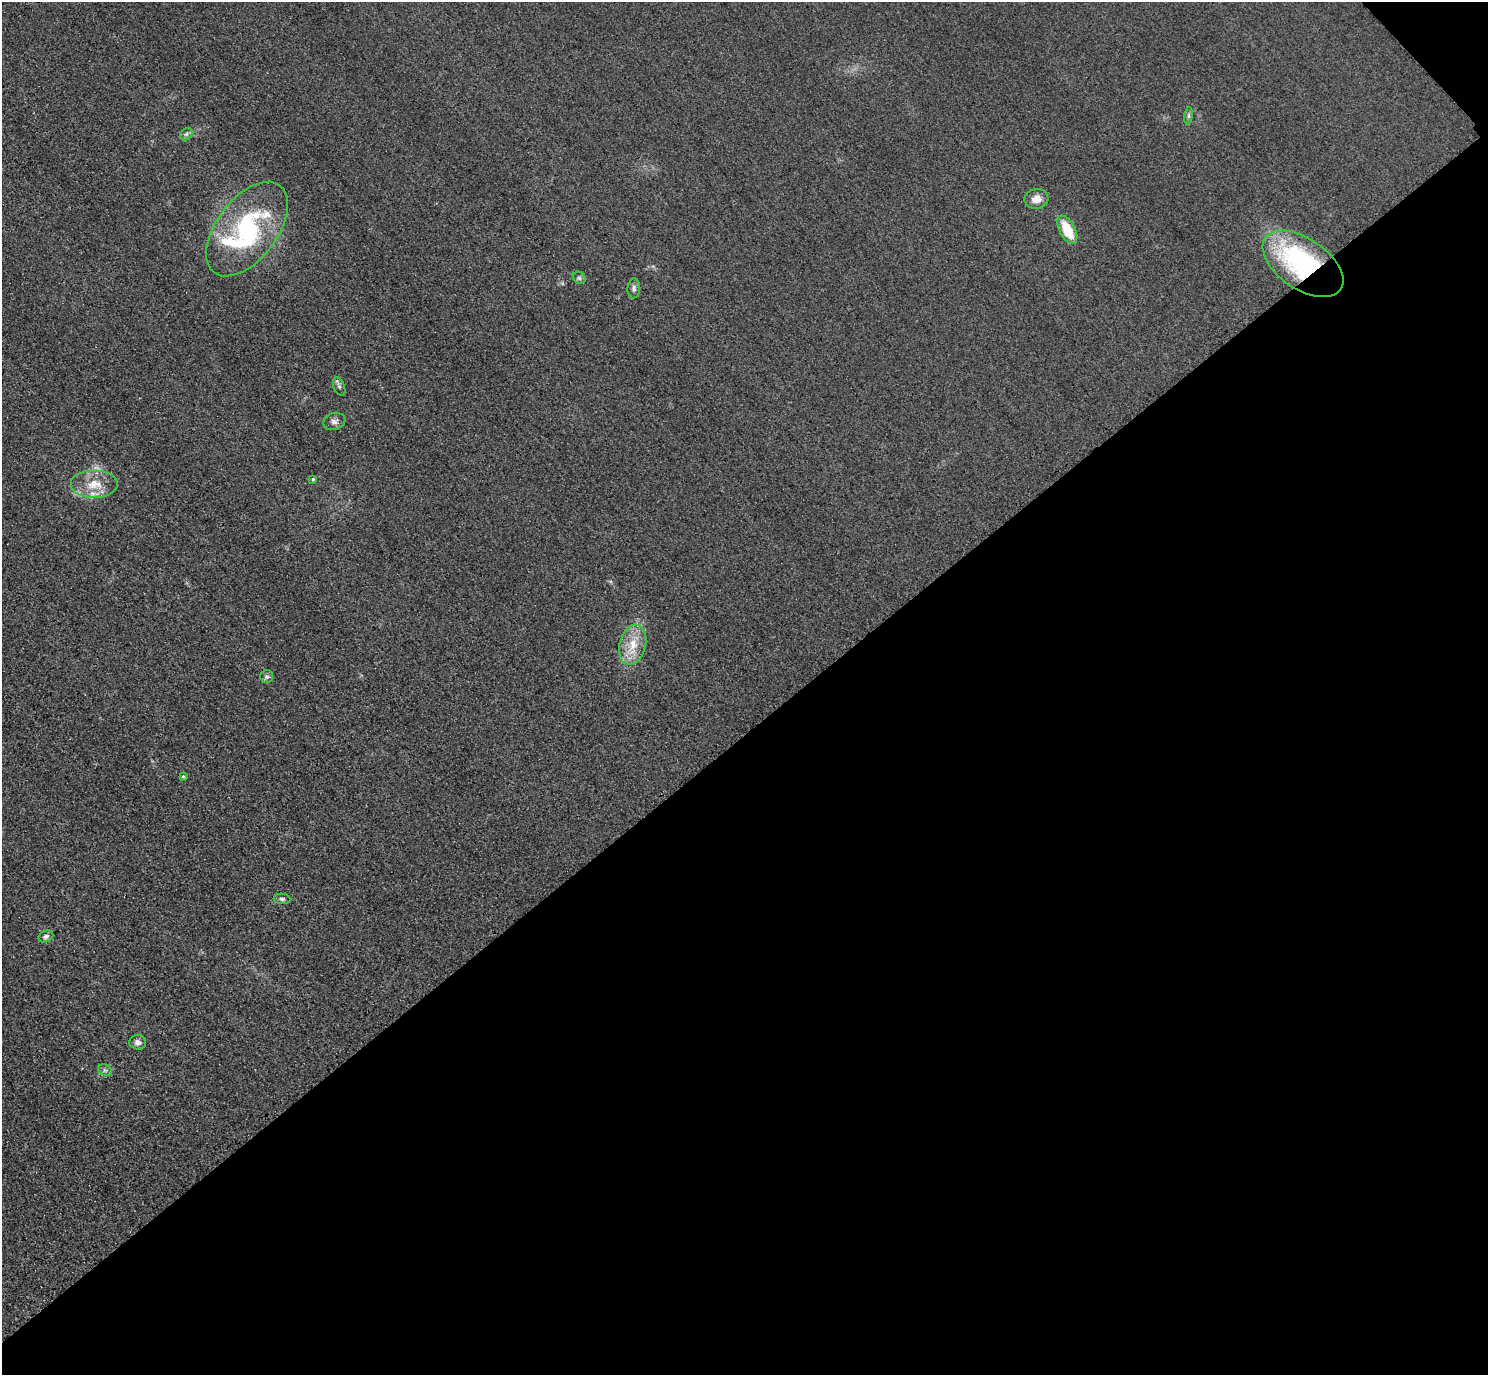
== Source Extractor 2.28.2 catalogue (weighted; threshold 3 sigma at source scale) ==
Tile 12 of 4 x 4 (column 4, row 3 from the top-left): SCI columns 4490-5975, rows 1557-2929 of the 6005 x 6003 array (HDU 1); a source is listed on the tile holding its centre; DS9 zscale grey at full resolution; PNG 1490 x 1377 px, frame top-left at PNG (2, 2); each listed source drawn as its Kron ellipse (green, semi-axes under 4 px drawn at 4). Shown black and unused: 47% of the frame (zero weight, under 3 of 4 exposures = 3% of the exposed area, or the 3 px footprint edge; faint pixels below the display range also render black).
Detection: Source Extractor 2.28.2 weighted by HDU 2 'WHT'; one run over the whole footprint, this tile lists its part. Background 0.052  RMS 0.016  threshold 0.0723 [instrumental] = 3 sigma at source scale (4.5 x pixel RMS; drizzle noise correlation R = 1.50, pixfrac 1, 0.05/0.05 arcsec/px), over >= 5 px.
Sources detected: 21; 1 inside a brighter object's white glare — neither listed nor drawn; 1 inside a brighter listed object's ellipse — not listed separately; the other 19 listed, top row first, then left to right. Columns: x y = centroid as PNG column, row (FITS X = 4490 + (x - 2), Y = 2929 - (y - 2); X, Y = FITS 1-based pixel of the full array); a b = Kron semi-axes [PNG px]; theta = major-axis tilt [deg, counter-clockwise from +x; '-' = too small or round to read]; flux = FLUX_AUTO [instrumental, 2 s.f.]
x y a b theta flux
1189 116 9 4 82 3.5
186 134 7 5 45 3.6
1036 199 12 10 13 14
247 229 55 30 53 200
1067 230 15 7 -62 45
1303 264 46 25 -34 290
579 278 7 5 -45 3.1
634 288 10 6 85 4.7
339 386 9 5 -67 4.2
334 421 11 8 18 6.7
313 479 4 3 - 1.9
94 484 24 14 0 34
633 645 20 13 75 33
267 677 6 6 - 4.1
183 776 4 3 - 1.6
282 899 8 5 -6 3.9
46 936 7 5 23 4.8
138 1042 8 7 - 8.4
105 1070 7 5 -30 3.6
Overlapping masked pixels (flux is a lower limit): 1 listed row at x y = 1303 264